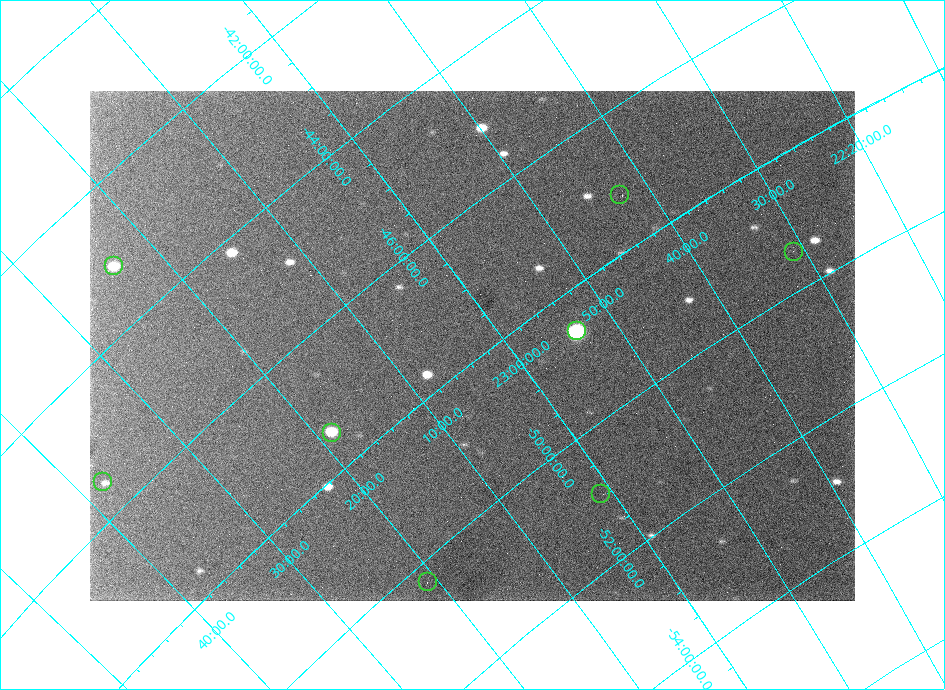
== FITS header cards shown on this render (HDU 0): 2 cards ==
NAXIS1  =                  765 /
NAXIS2  =                  510 /

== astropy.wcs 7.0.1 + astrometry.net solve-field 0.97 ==
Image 765 x 510 px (HDU 0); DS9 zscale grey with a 90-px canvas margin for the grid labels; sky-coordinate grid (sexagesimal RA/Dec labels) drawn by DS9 from the SOLVED WCS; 8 Tycho-2 reference stars matched to detected sources circled (green)
Header WCS: none
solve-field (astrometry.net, Tycho-2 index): SOLVED blind (the file carries no WCS)
Solved WCS: RA---TAN-SIP/DEC--TAN-SIP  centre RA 23:02:50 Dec -47:47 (345.71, -47.78 deg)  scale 59 x 57.8 arcsec/px (non-square pixels)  FOV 752.4' x 491.5'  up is -38 deg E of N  parity normal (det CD < 0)
(file carries no celestial WCS; the grid is the blind solution)
Tycho-2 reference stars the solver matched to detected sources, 8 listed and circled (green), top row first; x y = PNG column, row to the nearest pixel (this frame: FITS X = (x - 90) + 1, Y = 510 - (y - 91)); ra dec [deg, ICRS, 3 dp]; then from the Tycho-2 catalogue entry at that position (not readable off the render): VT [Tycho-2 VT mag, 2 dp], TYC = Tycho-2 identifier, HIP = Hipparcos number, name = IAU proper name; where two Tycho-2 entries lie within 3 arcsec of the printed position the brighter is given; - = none
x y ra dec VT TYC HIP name
620 195 340.654 -47.211 6.06 8446-1645-1 112117 -
794 252 337.752 -49.433 6.88 8449-868-1 111143 -
114 266 350.939 -43.124 6.28 8019-372-1 115496 -
577 331 343.408 -48.598 6.09 8450-1093-1 113044 -
332 433 349.692 -47.435 6.58 8455-1287-1 115098 -
103 482 354.462 -45.492 4.74 8456-967-1 116602 -
601 494 345.282 -50.950 5.84 8454-1125-1 113657 -
428 582 350.209 -50.307 6.15 8461-1251-1 115272 -